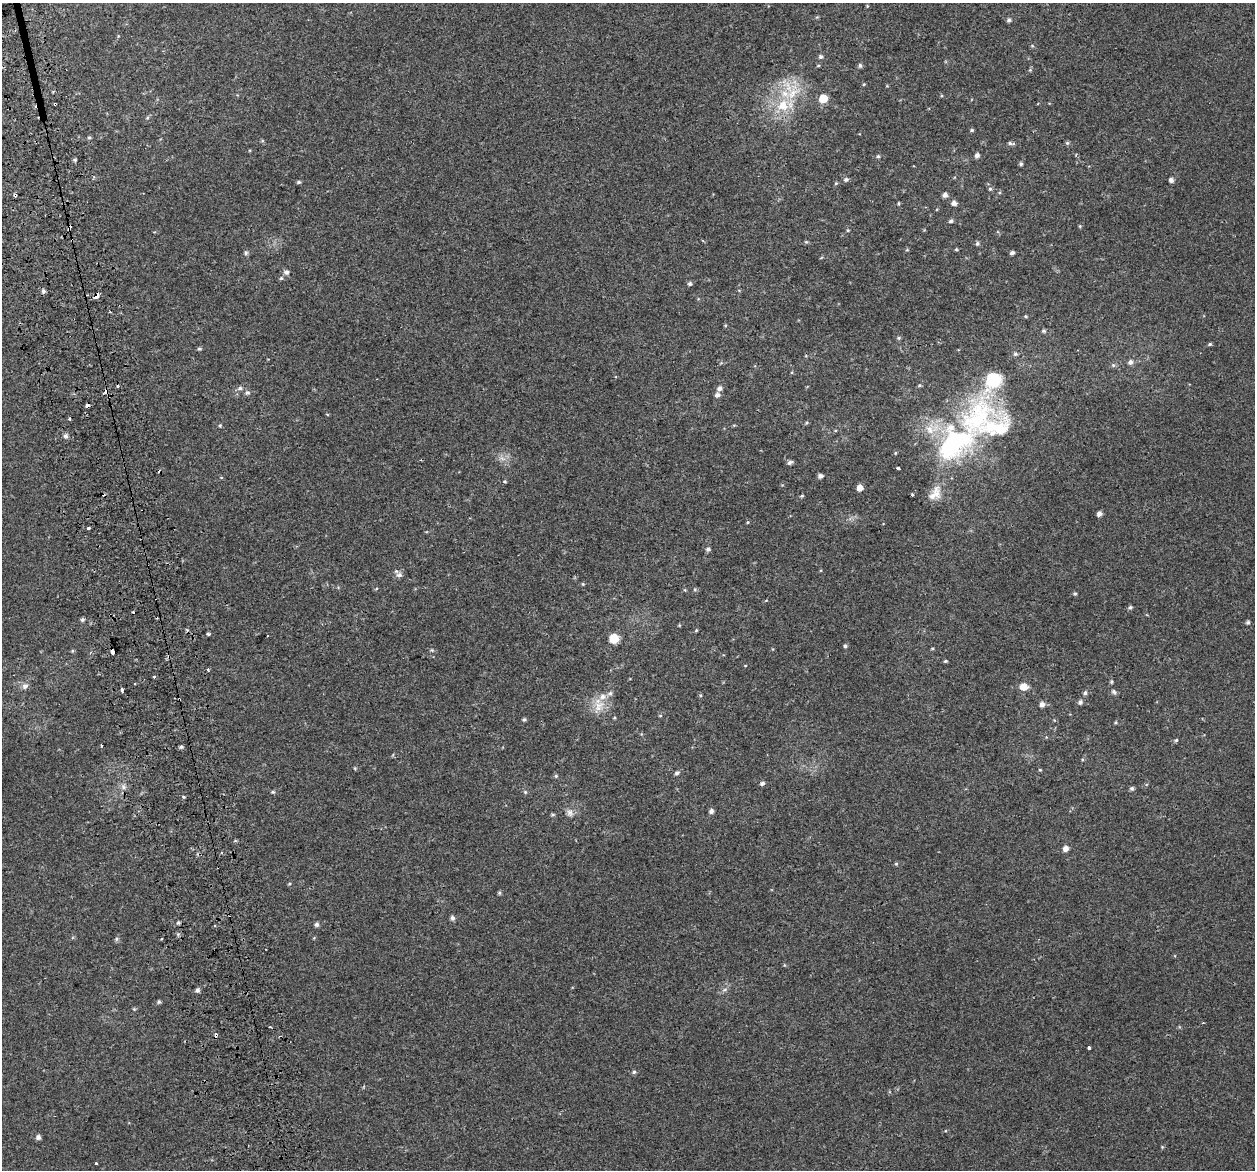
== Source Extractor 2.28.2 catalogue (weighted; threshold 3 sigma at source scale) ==
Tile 11 of 4 x 4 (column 3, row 3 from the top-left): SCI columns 2549-3801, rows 1289-2456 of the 5097 x 4867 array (HDU 1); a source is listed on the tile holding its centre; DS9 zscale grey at full resolution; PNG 1257 x 1172 px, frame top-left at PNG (2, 3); no overlay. Shown black and unused: <1% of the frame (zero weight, under 2 of 3 exposures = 3% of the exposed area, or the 3 px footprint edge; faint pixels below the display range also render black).
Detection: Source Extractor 2.28.2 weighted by HDU 2 'WHT'; one run over the whole footprint, this tile lists its part. Background 0.00356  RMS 0.0041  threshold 0.0185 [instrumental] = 3 sigma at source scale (4.5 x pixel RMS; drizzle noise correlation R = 1.50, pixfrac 1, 0.0396/0.0396 arcsec/px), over >= 5 px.
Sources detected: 154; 5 cosmic-ray / hot-pixel residue — not listed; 8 inside a brighter listed object's ellipse — not listed separately; the other 141 listed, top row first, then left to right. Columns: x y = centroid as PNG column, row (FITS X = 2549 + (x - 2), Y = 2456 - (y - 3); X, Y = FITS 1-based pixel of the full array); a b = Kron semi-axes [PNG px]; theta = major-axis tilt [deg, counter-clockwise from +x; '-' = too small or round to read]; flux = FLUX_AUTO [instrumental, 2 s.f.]
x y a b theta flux
1009 20 6 5 - 0.83
821 57 6 6 - 0.9
860 65 5 5 - 0.86
1030 70 4 4 - 0.47
864 84 5 3 - 0.39
793 93 31 14 61 13
823 99 6 5 - 11
55 104 3 3 - 1.6
147 118 5 4 - 0.53
972 130 5 4 - 0.55
89 137 5 4 - 0.61
1011 143 11 4 -9 0.92
1067 143 6 5 - 0.67
977 155 5 5 - 1.3
878 156 5 5 - 0.6
75 160 5 4 - 0.57
1021 164 5 4 - 0.7
846 179 6 5 - 0.98
1171 180 5 5 - 1.2
299 182 5 4 - 0.7
836 183 5 4 - 0.43
990 189 5 5 - 0.69
15 195 4 4 - 0.59
945 195 6 5 - 1.3
899 203 5 3 - 0.42
954 203 6 5 - 1.6
951 221 6 5 - 0.81
1080 226 5 4 - 0.41
70 228 7 3 58 2.9
848 230 4 4 - 0.45
806 242 5 5 - 0.5
977 244 6 5 - 0.78
956 249 5 3 - 0.43
907 250 5 3 - 0.4
1012 252 5 4 - 0.99
246 253 6 5 - 0.8
286 272 6 6 - 1.4
281 278 6 5 - 0.61
690 284 6 5 - 0.85
43 291 6 6 - 0.89
97 296 4 3 - 11
1026 316 5 4 - 0.44
725 325 5 3 - 0.36
1044 331 5 5 - 0.67
899 338 6 5 - 0.57
1210 344 5 4 - 0.59
199 349 5 4 - 0.59
1015 354 6 5 - 0.81
1130 362 7 6 - 1.4
1113 365 6 5 - 0.72
240 388 7 5 16 1
720 388 6 6 - 1.5
106 392 4 3 - 14
247 393 6 6 - 1.1
717 395 6 6 - 1.4
87 405 4 4 - 1.7
977 417 70 48 48 69
69 419 3 3 - 0.94
806 423 5 4 - 0.49
734 425 5 3 - 0.38
65 436 6 5 - 1.2
790 462 7 5 32 1
898 468 3 3 - 7.5
820 476 5 4 - 1.3
860 488 5 5 - 3.2
935 493 22 13 55 5.1
912 495 3 3 - 0.68
802 496 5 4 - 0.48
1099 514 5 5 - 1.5
748 522 5 3 - 0.37
89 528 4 3 - 0.76
708 549 6 5 - 0.93
399 575 9 7 -4 1.5
583 584 4 4 - 0.41
695 589 6 5 - 0.6
685 590 4 4 - 0.41
1075 594 5 4 - 0.52
766 600 5 3 - 0.33
1130 607 5 4 - 0.77
82 620 5 5 - 0.8
1248 622 5 4 - 0.7
696 630 4 4 - 0.38
208 634 3 3 - 1.3
614 638 10 10 - 5.1
845 646 5 5 - 0.69
932 649 5 3 - 0.36
432 650 6 5 - 0.56
72 651 6 3 71 0.41
112 651 4 3 - 8
945 661 4 3 - 0.52
208 669 3 3 - 0.57
154 677 3 3 - 1.9
1111 682 4 4 - 0.54
25 686 8 7 - 1.6
1024 687 8 7 - 4.4
122 690 3 3 - 2.9
1114 692 8 6 -47 0.9
1085 693 6 5 - 0.82
700 695 5 4 - 0.46
1080 702 6 5 - 1.2
1042 704 6 5 - 1.8
599 706 19 14 66 6.2
660 716 5 3 - 0.37
524 719 5 4 - 0.65
1116 722 5 3 - 0.45
1176 740 5 5 - 0.55
101 745 3 3 - 0.66
181 747 5 5 - 0.78
355 768 5 4 - 0.4
1040 770 4 4 - 0.39
677 773 6 5 - 1
556 776 5 4 - 0.53
762 783 6 5 - 0.91
123 787 7 4 -89 1.1
1132 788 5 5 - 0.86
273 792 5 4 - 0.59
525 792 6 5 - 0.59
184 797 4 3 - 0.44
711 811 6 5 - 1.2
570 813 10 8 -64 1.9
553 815 6 4 1 0.53
1065 849 6 5 - 2.1
896 864 5 5 - 0.5
499 893 6 4 90 0.54
452 918 6 5 - 1.1
178 923 5 4 - 0.61
316 924 6 5 - 1
117 939 6 5 - 0.77
161 939 2 2 - 0.42
197 990 5 5 - 1.2
724 990 8 3 19 0.79
159 1002 5 4 - 0.6
134 1009 5 4 - 0.42
1203 1023 3 2 - 0.53
270 1027 3 2 - 0.41
216 1035 4 3 - 2.6
1089 1048 3 3 - 1.3
634 1072 5 5 - 0.73
38 1137 5 5 - 1.5
1162 1147 5 4 - 0.39
96 1163 3 3 - 1.5
Overlapping masked pixels (flux is a lower limit): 9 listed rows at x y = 55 104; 15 195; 70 228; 97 296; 106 392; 87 405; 977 417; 112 651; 216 1035